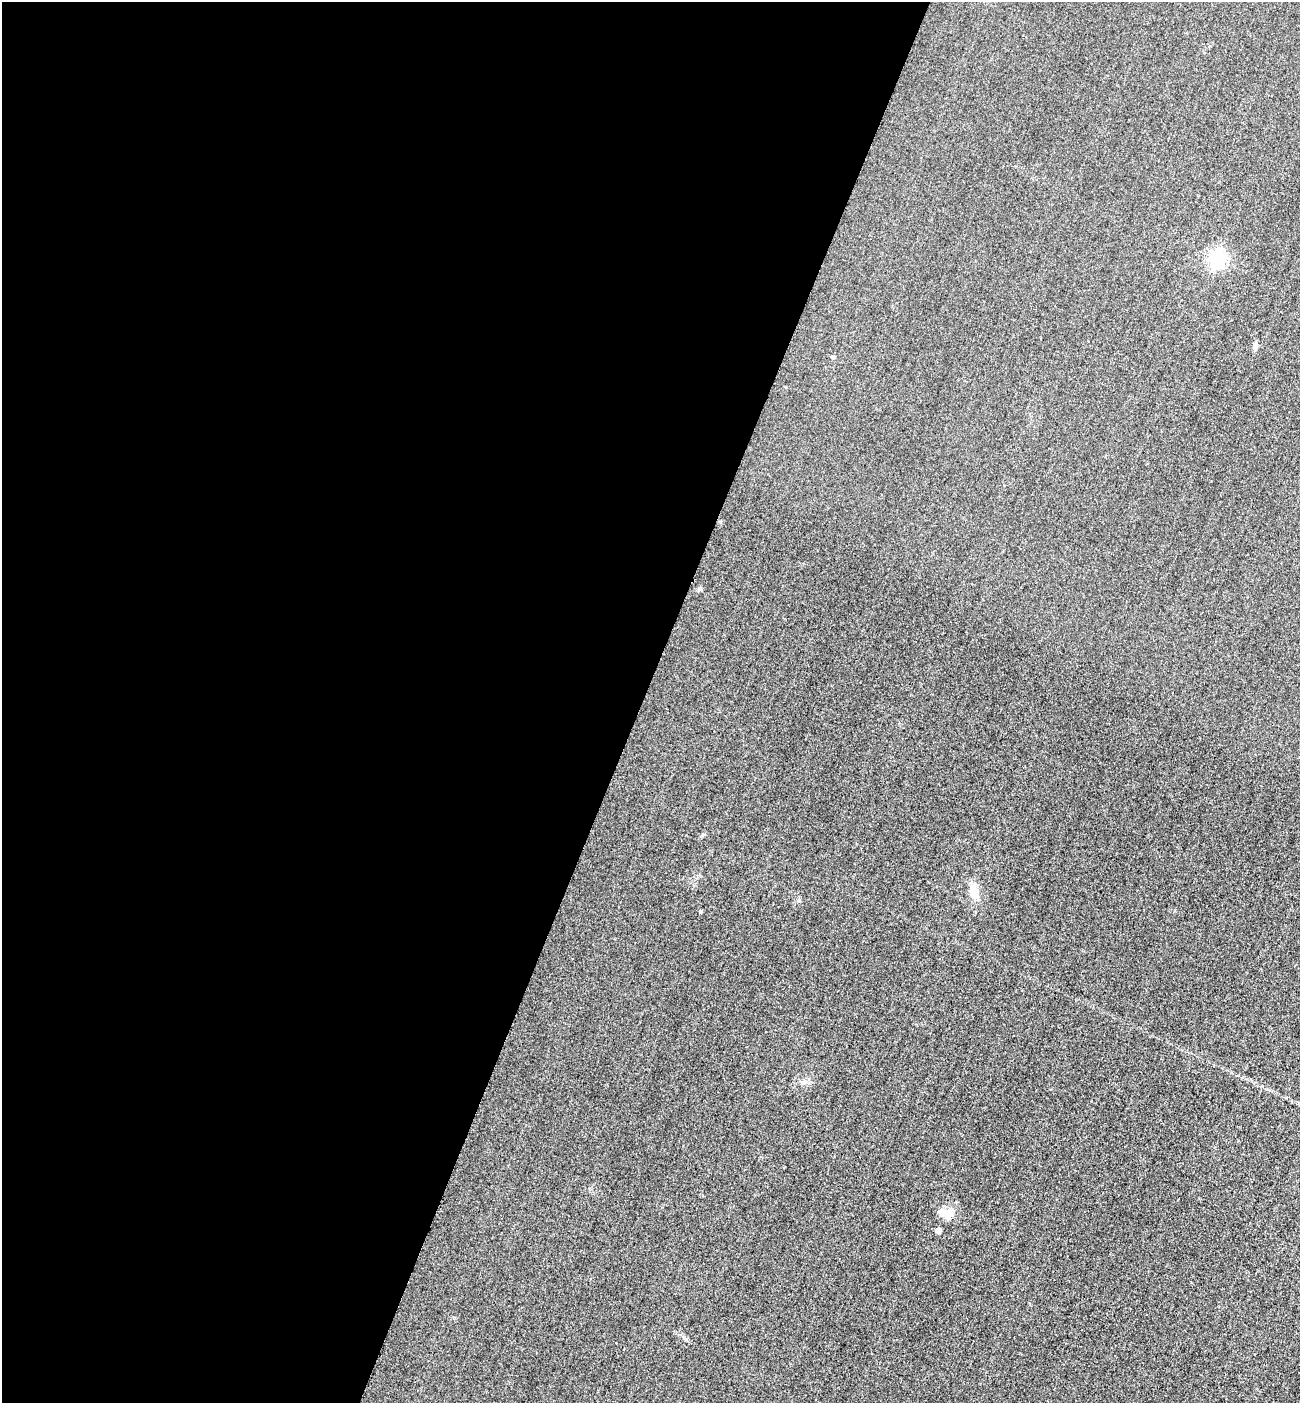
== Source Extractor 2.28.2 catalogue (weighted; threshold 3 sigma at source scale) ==
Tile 5 of 4 x 4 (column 1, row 2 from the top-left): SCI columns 305-1602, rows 2828-4228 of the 5667 x 5654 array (HDU 1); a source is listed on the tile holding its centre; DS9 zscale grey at full resolution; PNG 1302 x 1405 px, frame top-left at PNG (2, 2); no overlay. Shown black and unused: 49% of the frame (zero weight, under 3 of 4 exposures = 3% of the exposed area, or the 3 px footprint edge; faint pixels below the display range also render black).
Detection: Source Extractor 2.28.2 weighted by HDU 2 'WHT'; one run over the whole footprint, this tile lists its part. Background 0.0571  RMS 0.017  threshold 0.0754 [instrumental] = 3 sigma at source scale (4.5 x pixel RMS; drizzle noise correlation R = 1.50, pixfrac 1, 0.05/0.05 arcsec/px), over >= 5 px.
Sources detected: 8; all 8 listed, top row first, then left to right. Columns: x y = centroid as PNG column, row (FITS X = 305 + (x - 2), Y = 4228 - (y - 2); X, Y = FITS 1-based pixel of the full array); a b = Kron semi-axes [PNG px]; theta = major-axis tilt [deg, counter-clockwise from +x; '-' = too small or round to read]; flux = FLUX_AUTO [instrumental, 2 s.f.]
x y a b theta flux
1217 259 7 6 - 530
1255 345 10 6 73 4.8
833 357 5 4 - 3.9
699 589 7 5 23 3
973 891 19 11 -79 19
700 912 5 3 - 1.5
946 1213 17 11 -16 20
938 1231 5 4 - 11